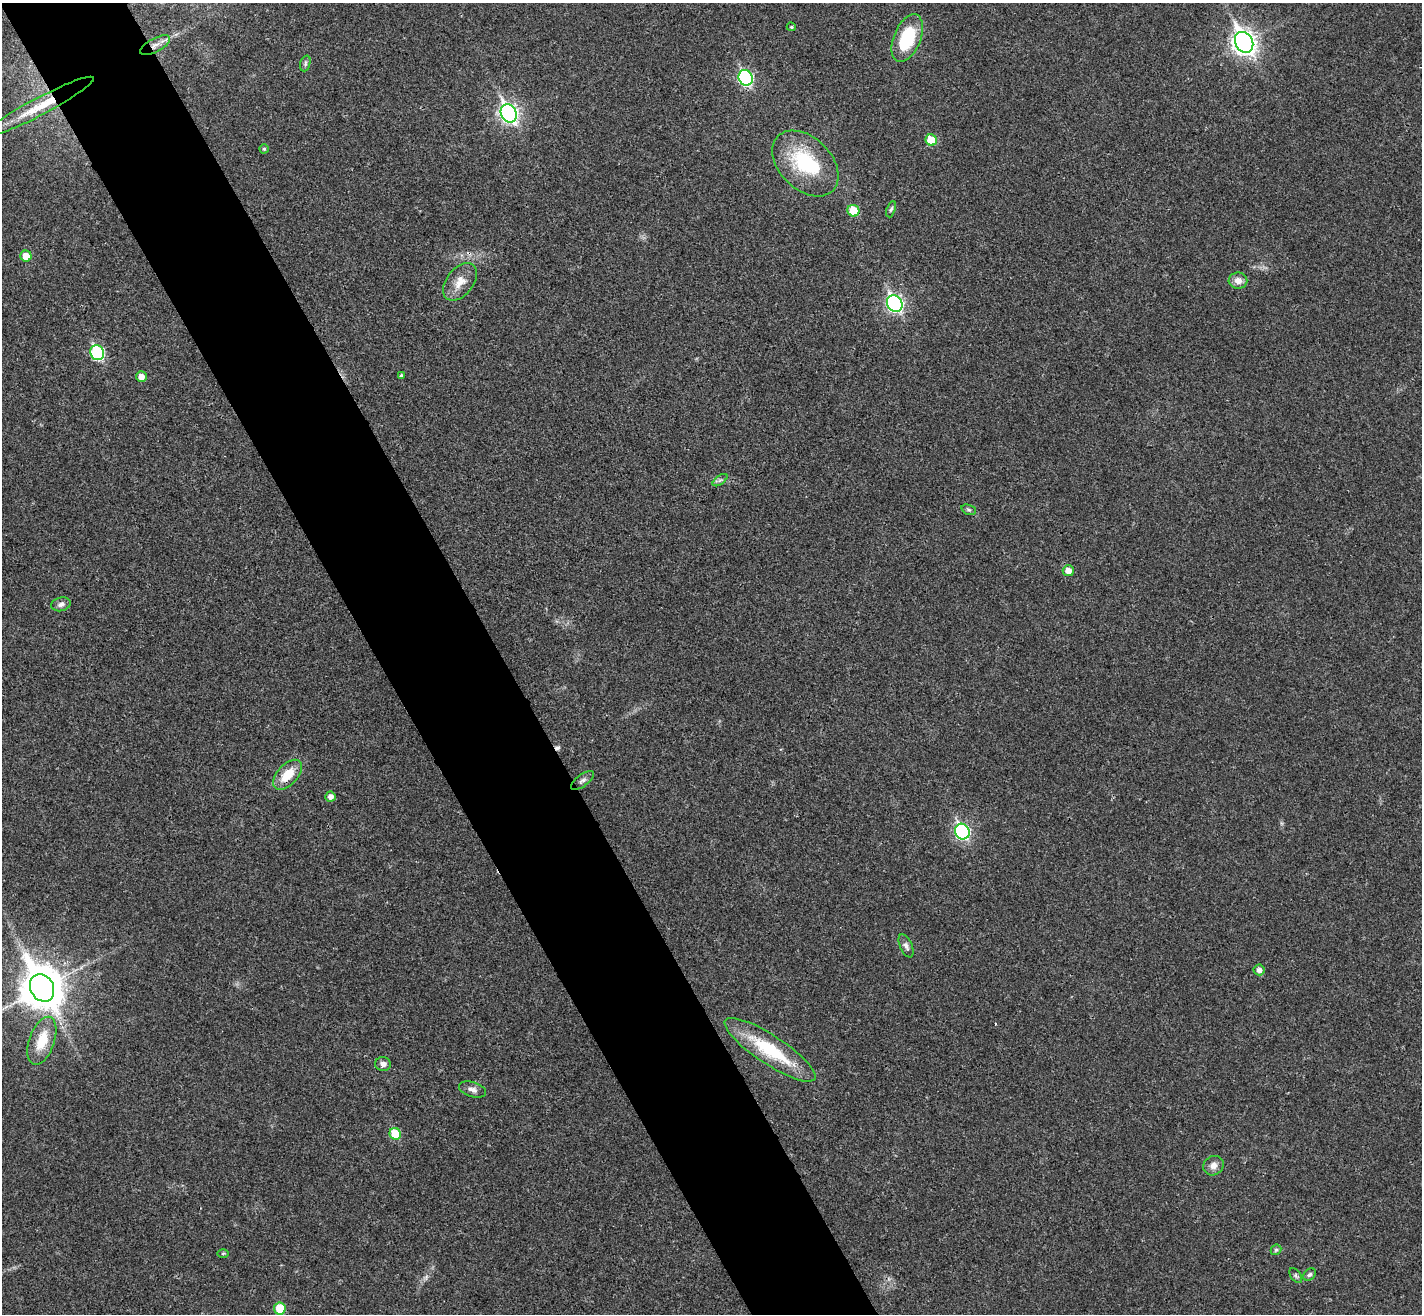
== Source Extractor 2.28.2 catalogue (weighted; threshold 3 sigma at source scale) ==
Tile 11 of 4 x 4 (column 3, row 3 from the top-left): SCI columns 2886-4305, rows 1495-2806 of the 5773 x 5744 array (HDU 1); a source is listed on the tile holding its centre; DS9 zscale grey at full resolution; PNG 1424 x 1316 px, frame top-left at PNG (2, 3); each listed source drawn as its Kron ellipse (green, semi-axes under 4 px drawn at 4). Shown black and unused: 9% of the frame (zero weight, under 3 of 4 exposures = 5% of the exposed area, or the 3 px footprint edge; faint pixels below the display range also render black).
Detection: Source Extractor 2.28.2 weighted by HDU 2 'WHT'; one run over the whole footprint, this tile lists its part. Background 0.0436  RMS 0.0048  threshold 0.0217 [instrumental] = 3 sigma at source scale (4.5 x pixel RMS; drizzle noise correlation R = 1.50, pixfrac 1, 0.05/0.05 arcsec/px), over >= 5 px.
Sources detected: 44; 1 inside a brighter object's white glare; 1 cosmic-ray / hot-pixel residue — neither listed nor drawn; the other 42 listed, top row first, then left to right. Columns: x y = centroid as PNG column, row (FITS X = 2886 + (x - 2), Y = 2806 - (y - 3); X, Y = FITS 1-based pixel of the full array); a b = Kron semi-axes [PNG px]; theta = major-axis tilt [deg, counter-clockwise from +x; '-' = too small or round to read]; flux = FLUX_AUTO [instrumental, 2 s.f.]
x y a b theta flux
791 27 4 3 - 0.59
907 38 25 13 67 27
1244 42 11 8 -60 330
155 45 17 6 29 4
305 63 8 5 72 1
746 78 8 7 - 72
40 106 60 9 28 17
509 113 9 7 -60 170
931 140 6 5 - 13
264 149 4 4 - 0.78
805 163 39 26 -44 34
891 209 8 4 70 0.91
853 211 6 5 - 11
26 256 5 5 - 6.5
1238 281 9 8 - 3.9
460 282 21 13 51 7
895 304 9 7 -59 130
97 353 7 6 - 52
401 375 4 3 - 0.69
141 377 5 5 - 4
720 480 8 4 36 1.2
969 510 8 5 -18 0.94
1068 571 5 5 - 4.2
61 604 10 6 14 2
288 775 18 10 47 11
582 780 13 6 37 1.8
330 797 5 5 - 2.6
962 832 8 7 - 83
906 946 12 6 -66 1.8
1259 970 5 5 - 2.1
42 988 14 11 -63 1500
42 1041 25 12 70 13
770 1050 53 14 -33 33
383 1064 8 7 - 2.3
473 1090 14 7 -17 2.6
395 1134 6 5 - 15
1213 1166 10 9 - 3.2
1276 1250 6 4 43 0.81
223 1253 6 4 2 0.6
1310 1274 7 5 42 1.2
1296 1275 8 5 -54 0.94
280 1308 6 6 - 13
Overlapping masked pixels (flux is a lower limit): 2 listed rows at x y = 155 45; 40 106